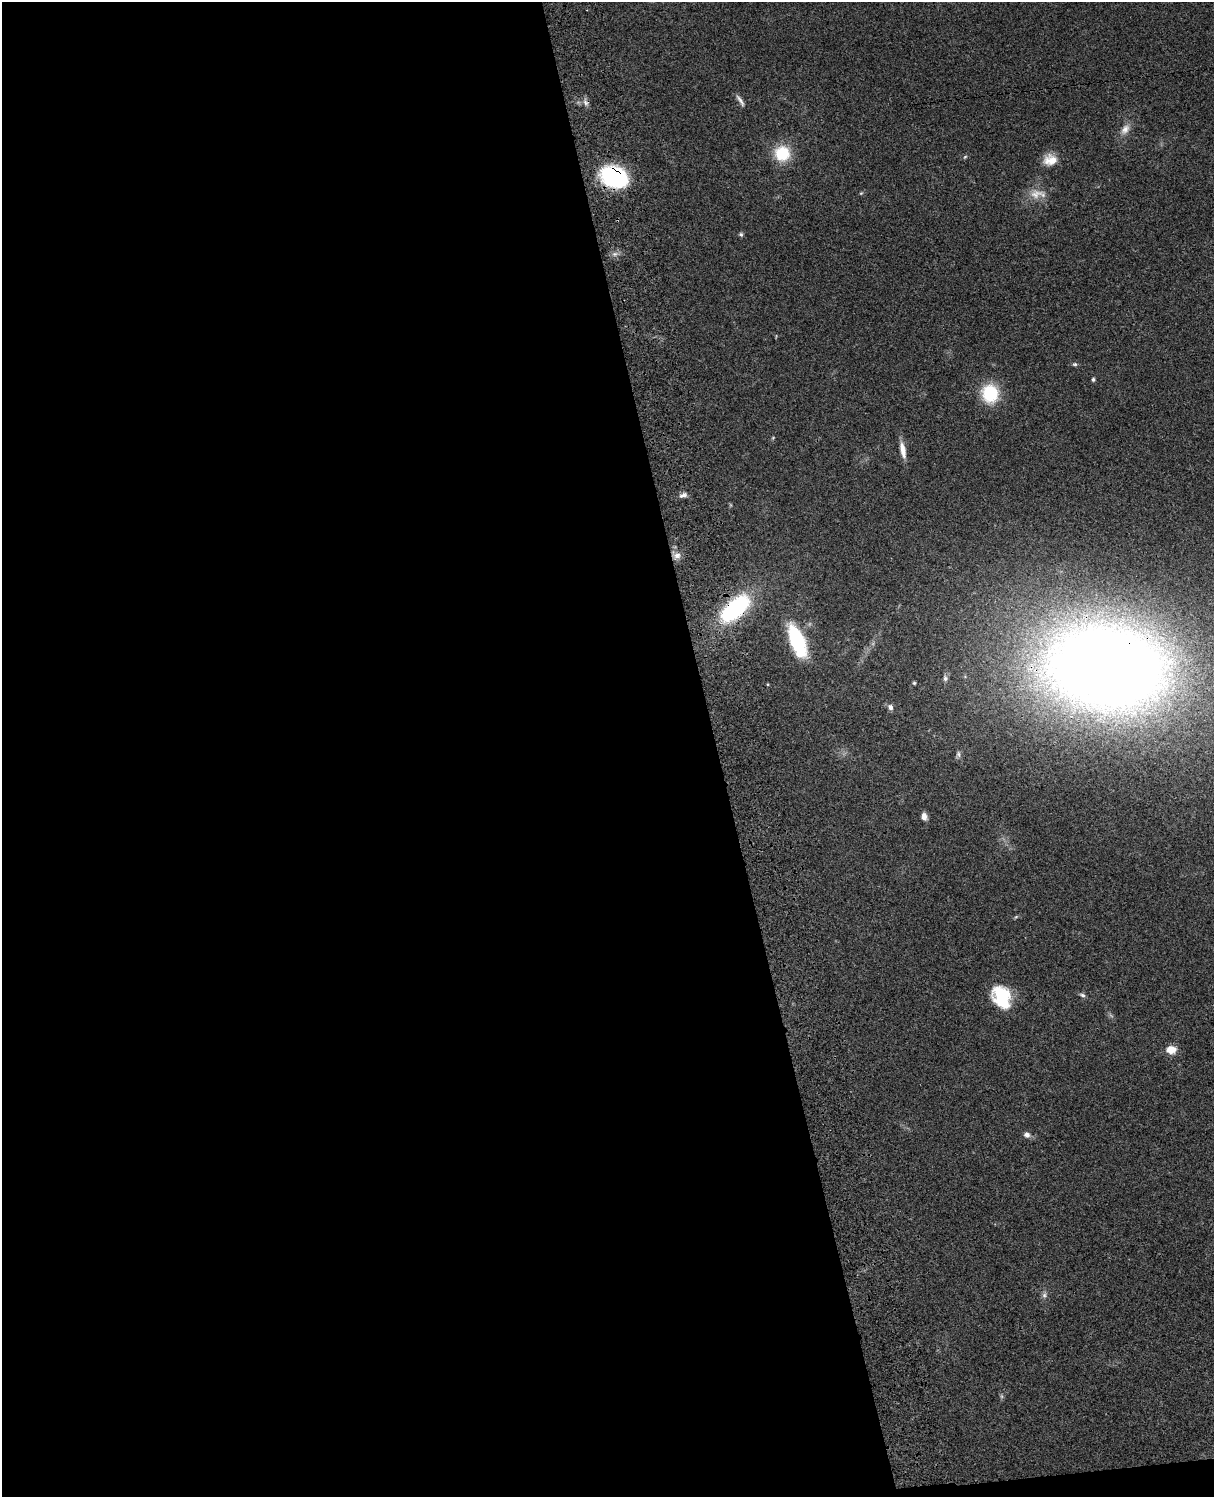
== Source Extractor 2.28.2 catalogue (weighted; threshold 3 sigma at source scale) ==
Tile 9 of 4 x 3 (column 1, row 3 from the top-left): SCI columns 121-1332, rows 277-1771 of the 5085 x 4925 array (HDU 1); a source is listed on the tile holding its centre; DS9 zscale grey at full resolution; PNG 1216 x 1499 px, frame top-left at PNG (2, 2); no overlay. Shown black and unused: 60% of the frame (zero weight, under 3 of 4 exposures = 6% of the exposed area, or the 3 px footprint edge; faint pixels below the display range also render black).
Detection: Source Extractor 2.28.2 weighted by HDU 2 'WHT'; one run over the whole footprint, this tile lists its part. Background 0.0895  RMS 0.0062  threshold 0.0278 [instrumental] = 3 sigma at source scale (4.5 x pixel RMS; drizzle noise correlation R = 1.50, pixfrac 1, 0.05/0.05 arcsec/px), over >= 5 px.
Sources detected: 36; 3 too faint to see at this stretch — not listed; the other 33 listed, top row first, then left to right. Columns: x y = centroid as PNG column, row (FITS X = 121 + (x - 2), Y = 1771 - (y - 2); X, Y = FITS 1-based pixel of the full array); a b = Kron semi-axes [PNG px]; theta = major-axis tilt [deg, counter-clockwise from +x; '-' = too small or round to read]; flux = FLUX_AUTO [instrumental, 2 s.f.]
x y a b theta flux
740 101 18 5 -58 2.6
586 102 10 7 -50 2.7
1125 129 17 10 55 5.5
782 153 14 13 - 26
965 157 6 4 43 0.87
1050 160 17 13 6 8.8
614 177 28 20 -21 62
861 193 6 4 44 0.74
1036 194 23 14 11 9.4
741 234 6 5 - 1.1
615 254 8 6 20 2.3
1075 364 7 5 11 1.1
1093 379 4 4 - 1.3
990 393 16 14 -84 35
773 438 5 4 - 0.63
903 450 22 7 -80 6.2
683 495 10 6 21 2.6
677 555 10 9 - 3.8
735 609 40 19 41 65
797 641 26 10 -69 69
1106 667 92 61 -6 1300
945 678 8 6 -83 1.8
914 683 4 4 - 0.82
768 684 4 3 - 0.56
890 707 8 6 -70 2.3
958 754 10 5 83 1.7
924 816 8 6 -77 3.2
1016 917 6 4 30 0.82
1082 995 8 5 -23 1.6
1001 997 26 17 -65 30
1171 1050 12 9 4 6.8
1027 1135 7 7 - 2.7
1044 1295 9 7 -83 2.2
Overlapping masked pixels (flux is a lower limit): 4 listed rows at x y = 586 102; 614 177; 735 609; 1106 667